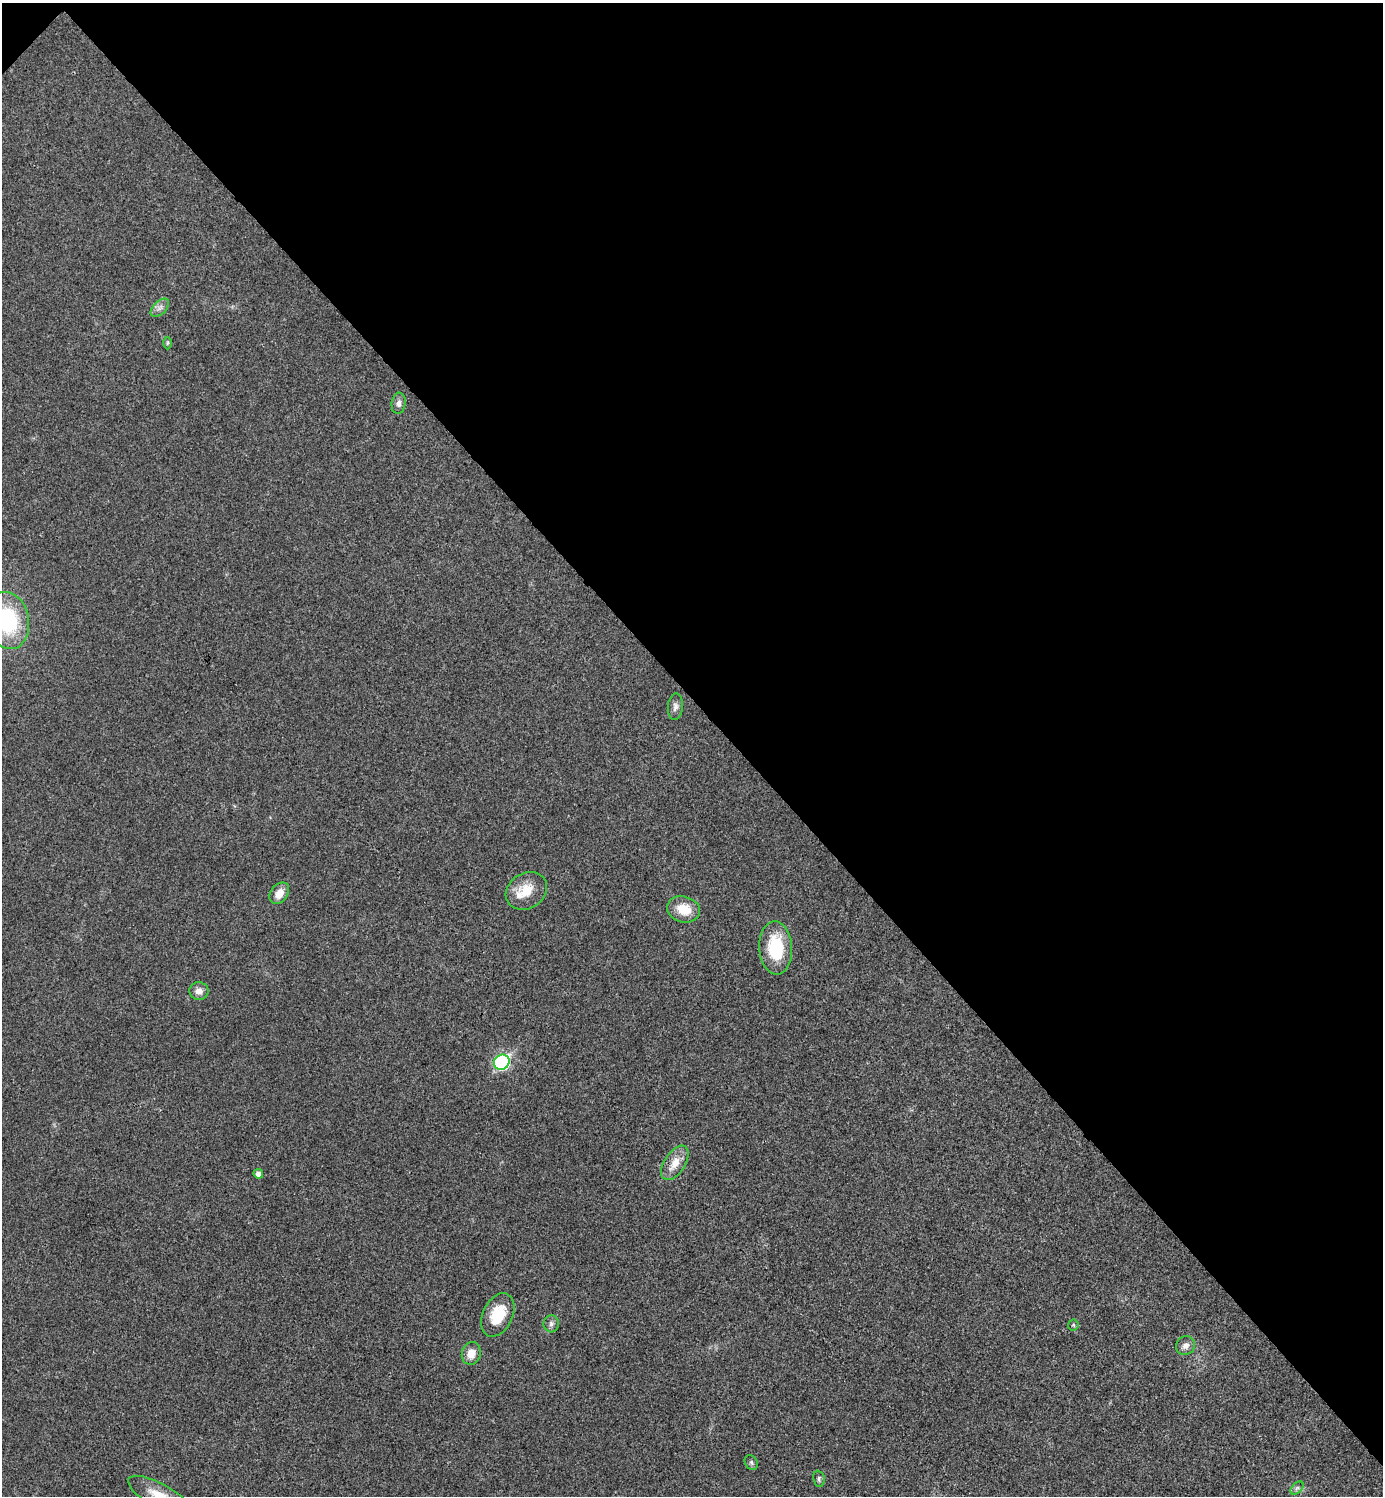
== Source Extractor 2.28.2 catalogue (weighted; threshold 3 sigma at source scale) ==
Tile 3 of 4 x 4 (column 3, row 1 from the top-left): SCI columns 2922-4302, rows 4488-5981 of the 5984 x 5984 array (HDU 1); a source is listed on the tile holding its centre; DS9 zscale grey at full resolution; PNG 1385 x 1498 px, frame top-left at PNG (2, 3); each listed source drawn as its Kron ellipse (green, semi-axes under 4 px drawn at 4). Shown black and unused: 47% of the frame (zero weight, under 3 of 4 exposures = <1% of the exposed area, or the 3 px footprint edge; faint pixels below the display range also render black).
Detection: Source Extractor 2.28.2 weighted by HDU 2 'WHT'; one run over the whole footprint, this tile lists its part. Background 0.0199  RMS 0.0054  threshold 0.0245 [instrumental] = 3 sigma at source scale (4.5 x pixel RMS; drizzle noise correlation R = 1.50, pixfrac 1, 0.05/0.05 arcsec/px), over >= 5 px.
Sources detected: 22; all 22 listed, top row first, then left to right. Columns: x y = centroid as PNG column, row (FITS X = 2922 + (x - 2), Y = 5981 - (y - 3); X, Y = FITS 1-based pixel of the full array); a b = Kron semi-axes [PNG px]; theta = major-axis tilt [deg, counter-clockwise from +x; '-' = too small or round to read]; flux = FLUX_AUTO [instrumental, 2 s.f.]
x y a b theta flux
160 308 11 6 45 2.5
167 343 6 4 88 0.77
399 403 10 7 83 2.3
8 621 29 21 -79 45
675 707 13 7 85 2.5
526 891 22 17 33 13
279 893 12 8 54 6
683 909 16 13 -15 11
776 948 26 16 -86 28
199 991 9 9 - 3.5
502 1062 8 7 - 88
675 1163 19 10 57 7.9
258 1174 5 4 - 2.9
498 1315 23 14 65 16
551 1324 8 7 - 1.9
1073 1325 5 5 - 0.75
1185 1345 10 9 - 2.9
471 1353 11 9 77 5.9
751 1462 8 6 -58 1.2
819 1479 8 5 -83 1.2
1297 1488 8 4 44 1.3
160 1496 35 12 -29 13
Isophote crosses this tile's border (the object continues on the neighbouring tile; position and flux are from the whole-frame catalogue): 2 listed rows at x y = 8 621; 160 1496